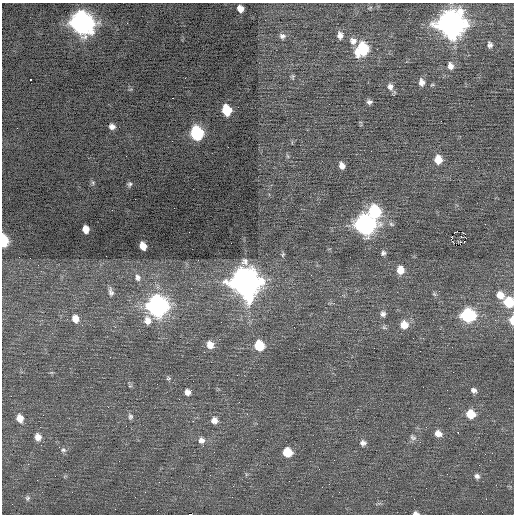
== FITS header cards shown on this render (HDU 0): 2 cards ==
NAXIS1  =                  512 / Axis length
NAXIS2  =                  512 / Axis length

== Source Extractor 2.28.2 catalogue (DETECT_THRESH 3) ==
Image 512 x 512 px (HDU 0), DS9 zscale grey, 1 PNG px = 1 image px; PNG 516 x 516 px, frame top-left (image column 1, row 512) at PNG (2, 3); no overlay
Background 0.0445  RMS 0.76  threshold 2.28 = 3 sigma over >= 5 px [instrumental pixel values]
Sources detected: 86; all 86 listed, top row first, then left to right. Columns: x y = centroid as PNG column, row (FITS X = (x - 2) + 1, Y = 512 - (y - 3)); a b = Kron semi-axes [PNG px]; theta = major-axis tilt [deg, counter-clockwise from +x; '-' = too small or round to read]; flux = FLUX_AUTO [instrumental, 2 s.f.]
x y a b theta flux
370 8 6 4 44 66
240 9 6 5 - 370
82 23 11 10 - 31000
451 24 12 12 - 51000
340 35 8 6 -85 260
282 36 8 7 - 180
353 41 10 9 - 320
490 45 6 5 - 150
362 49 10 8 65 3800
450 66 9 7 -77 280
293 77 8 4 -90 76
30 79 3 3 - 440
422 82 8 6 -81 270
390 87 10 8 -73 270
172 98 3 2 - 100
369 102 6 5 - 150
226 110 8 7 - 1800
112 126 6 5 - 220
197 133 9 7 -73 5600
371 151 2 2 - 53
126 156 3 2 - 51
287 156 6 4 -70 74
438 159 8 7 - 780
342 166 6 5 - 300
93 183 6 5 - 97
129 184 6 6 - 120
375 211 10 8 -71 4000
391 224 8 5 -27 120
485 224 2 2 - 180
365 225 10 9 - 21000
86 229 7 6 - 520
461 236 4 2 - 40
4 241 8 5 -88 3000
464 241 3 2 - 48
453 242 3 2 - 63
460 242 3 2 - 44
143 246 7 5 -67 570
383 253 7 6 - 140
283 255 7 4 70 81
106 256 2 2 - 30
198 260 2 2 - 87
245 262 9 8 - 210
400 270 8 7 - 670
311 275 2 2 - 25
138 277 10 8 -71 240
245 282 13 12 - 62000
111 292 12 7 -77 200
434 294 6 5 - 86
500 295 10 8 -42 570
509 302 8 7 - 2000
158 306 10 9 - 23000
383 314 8 7 - 190
468 315 9 8 - 6300
75 319 9 8 - 420
148 320 11 9 -72 410
512 320 8 4 -90 590
404 325 9 9 - 660
384 327 8 5 -29 110
210 345 9 8 - 470
259 345 8 7 - 2000
452 347 2 2 - 25
168 378 6 5 - 78
157 384 2 2 - 83
474 390 8 6 -27 170
187 392 7 7 - 270
449 408 2 2 - 32
471 414 8 7 - 1100
130 416 8 6 -79 140
20 418 9 7 -70 500
214 420 8 8 - 340
458 432 2 2 - 230
438 433 8 7 - 370
38 437 9 8 - 380
413 437 10 7 -33 170
201 440 9 8 - 280
363 443 8 8 - 220
59 447 2 2 - 66
63 450 8 6 -15 130
287 452 7 7 - 1400
55 476 2 2 - 45
477 476 8 6 -52 170
37 480 2 2 - 43
27 498 8 6 80 120
12 504 2 2 - 29
416 513 6 3 -5 130
190 514 4 2 - 3000
At the frame edge (FLAGS 8, measured only in part): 5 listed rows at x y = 4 241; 509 302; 512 320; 416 513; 190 514